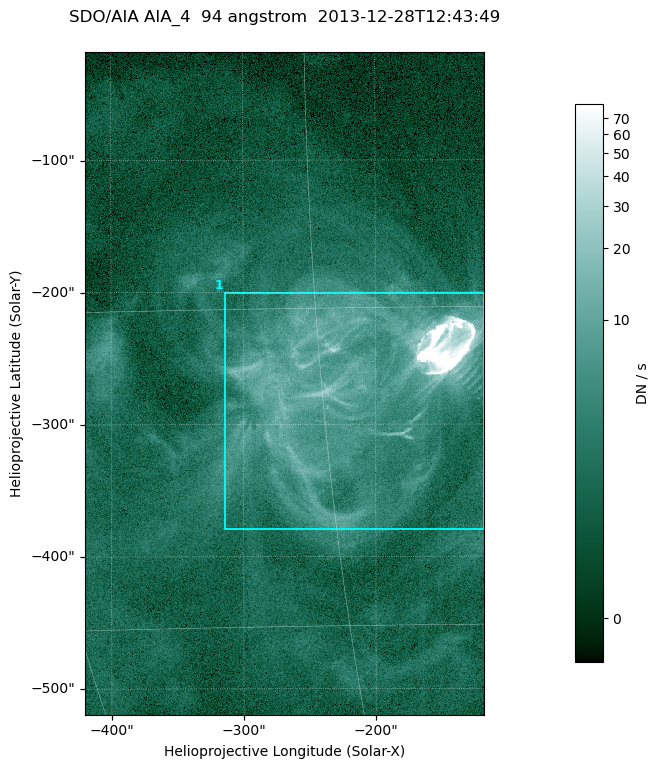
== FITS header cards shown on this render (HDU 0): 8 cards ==
TELESCOP= 'SDO/AIA '
INSTRUME= 'AIA_4   '
WAVELNTH=                   94
WAVEUNIT= 'angstrom'
DATE-OBS= '2013-12-28T12:43:49.12'
CTYPE1  = 'HPLN-TAN'
CTYPE2  = 'HPLT-TAN'
BUNIT   = 'DN / s  '

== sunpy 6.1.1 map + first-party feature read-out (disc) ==
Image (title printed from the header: SDO/AIA AIA_4  94 angstrom  2013-12-28T12:43:49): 503 x 835 px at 0.6 arcsec/px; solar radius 976 arcsec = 1626 px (partial field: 5.1% of the solar disc is inside the frame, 100% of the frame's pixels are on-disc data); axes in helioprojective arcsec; data unit DN / s (BUNIT, on the colour bar)
Orientation: roll -0.138 deg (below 1 deg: not rotated)
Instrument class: DISC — disc imager (sunpy class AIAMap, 94 A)
Bright regions (active regions / flare kernels): reference = the on-disc median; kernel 5 px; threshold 5 sigma = 6.03 DN / s over a disc level ~1.7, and >= 1.15x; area >= 420 px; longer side >= 6 px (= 3.6 arcsec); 1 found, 1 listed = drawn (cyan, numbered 1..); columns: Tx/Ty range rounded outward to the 2 arcsec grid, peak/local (2 s.f.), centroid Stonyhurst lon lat
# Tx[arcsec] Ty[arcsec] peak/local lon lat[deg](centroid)
1 -314..-116 -380..-200 524 -14 -18